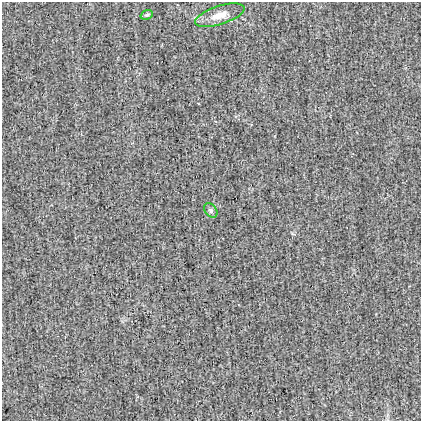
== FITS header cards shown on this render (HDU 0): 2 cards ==
NAXIS1  =                  419
NAXIS2  =                  419

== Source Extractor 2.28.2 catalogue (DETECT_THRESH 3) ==
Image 419 x 419 px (HDU 0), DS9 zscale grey, 1 PNG px = 1 image px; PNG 423 x 423 px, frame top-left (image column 1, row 419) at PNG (2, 2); each listed source drawn as its Kron ellipse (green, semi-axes under 4 px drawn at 4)
Background -0.00133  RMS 0.031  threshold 0.0942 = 3 sigma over >= 5 px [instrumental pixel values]
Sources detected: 3; all 3 listed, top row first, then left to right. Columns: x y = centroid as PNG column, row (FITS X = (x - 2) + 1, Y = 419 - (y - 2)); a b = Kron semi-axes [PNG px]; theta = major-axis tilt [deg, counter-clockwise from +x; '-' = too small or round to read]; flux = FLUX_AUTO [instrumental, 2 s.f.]
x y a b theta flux
147 15 6 4 20 2.9
220 15 26 9 18 27
211 211 8 5 -53 5.2